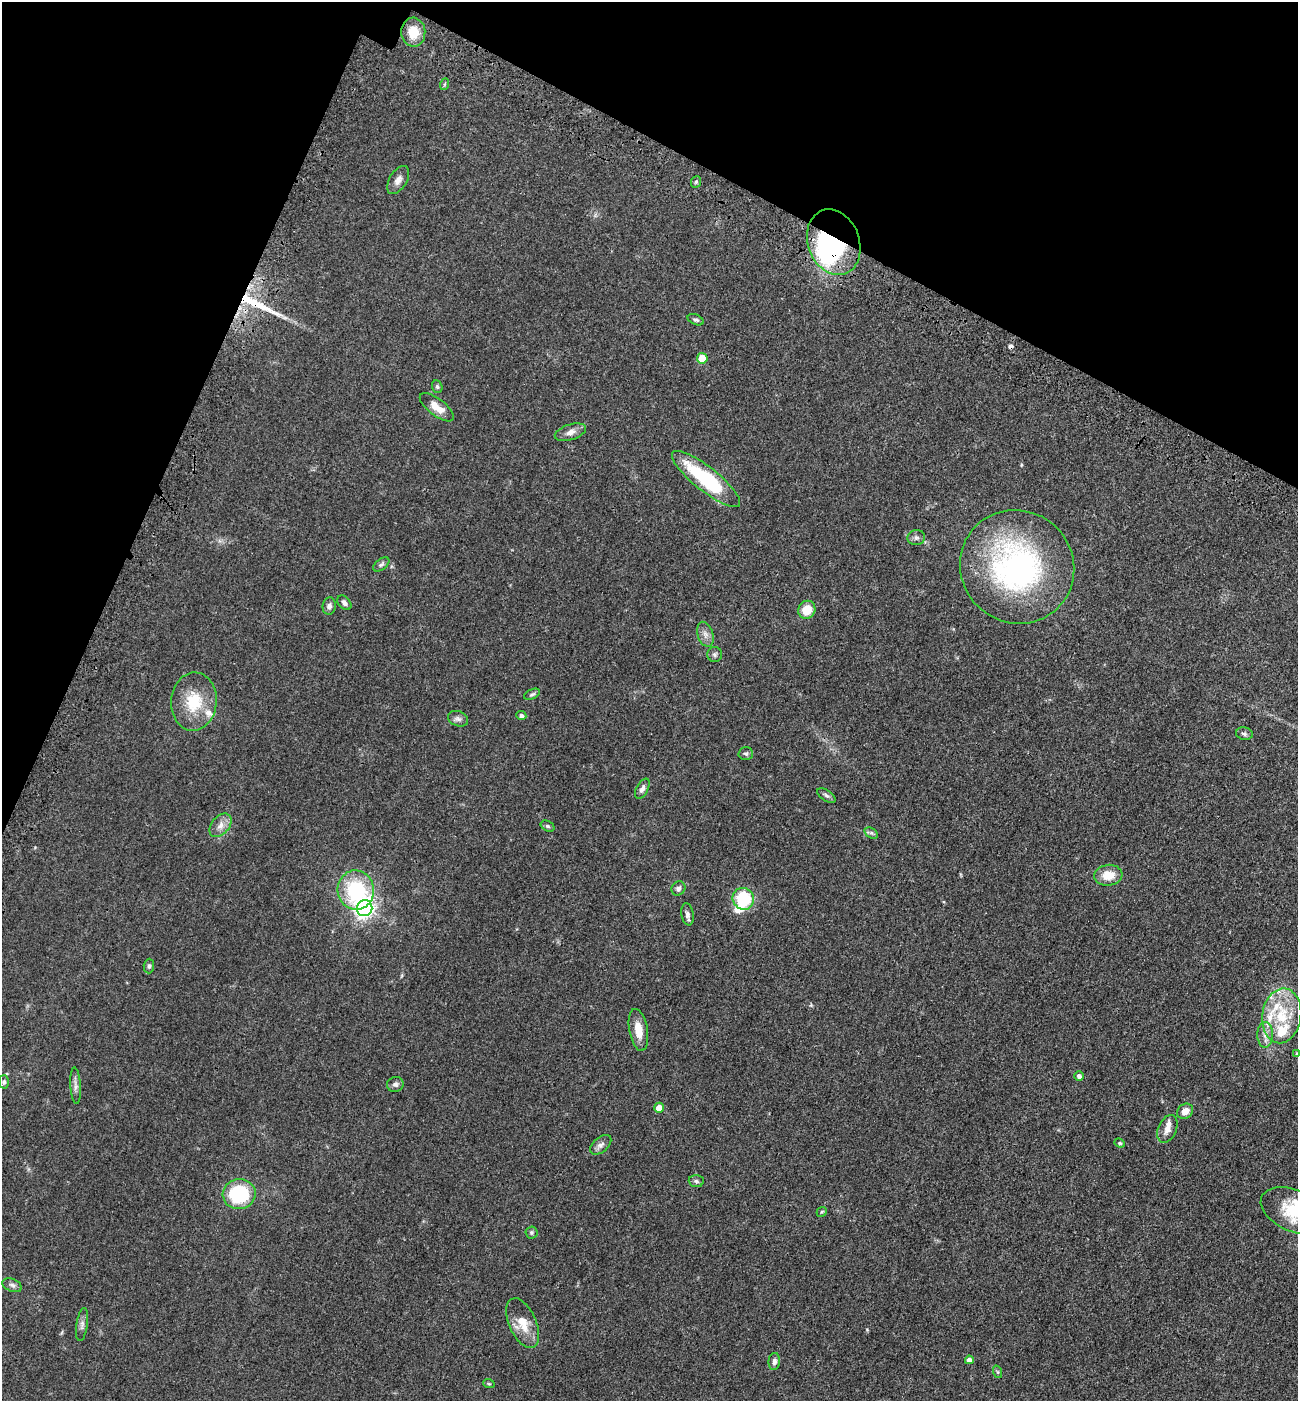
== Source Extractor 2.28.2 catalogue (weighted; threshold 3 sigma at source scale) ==
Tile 2 of 4 x 4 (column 2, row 1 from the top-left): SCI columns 1526-2821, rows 4281-5679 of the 5774 x 5764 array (HDU 1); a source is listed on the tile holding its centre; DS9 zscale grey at full resolution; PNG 1300 x 1403 px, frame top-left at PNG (2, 2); each listed source drawn as its Kron ellipse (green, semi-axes under 4 px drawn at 4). Shown black and unused: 21% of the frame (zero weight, under 3 of 4 exposures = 6% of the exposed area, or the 3 px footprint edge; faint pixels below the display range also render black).
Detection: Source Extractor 2.28.2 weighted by HDU 2 'WHT'; one run over the whole footprint, this tile lists its part. Background 0.0449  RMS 0.0053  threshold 0.0239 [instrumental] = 3 sigma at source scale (4.5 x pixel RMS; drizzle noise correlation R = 1.50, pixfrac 1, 0.05/0.05 arcsec/px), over >= 5 px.
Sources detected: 73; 2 inside a brighter object's white glare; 1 cosmic-ray / hot-pixel residue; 1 long thin detection or spike segment (spike, bleed or trail) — neither listed nor drawn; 7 inside a brighter listed object's ellipse — not listed separately; the other 62 listed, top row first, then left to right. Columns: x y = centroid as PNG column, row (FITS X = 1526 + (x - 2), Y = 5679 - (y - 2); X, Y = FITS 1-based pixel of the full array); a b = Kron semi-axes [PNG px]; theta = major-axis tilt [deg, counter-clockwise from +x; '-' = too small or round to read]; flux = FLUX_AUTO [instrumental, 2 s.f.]
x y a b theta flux
413 32 14 12 -87 9.6
445 84 6 4 70 0.62
398 180 15 8 58 3.1
696 182 6 4 68 0.96
834 242 33 25 -70 73
696 320 8 5 -24 1.1
702 358 5 5 - 11
437 387 6 5 - 0.97
437 407 20 8 -37 6.4
570 432 16 7 17 3.6
706 479 42 12 -38 42
916 538 8 7 - 1.6
381 564 9 5 37 1.3
1017 567 58 56 -41 130
344 603 8 5 -48 1.8
329 606 8 6 82 1.9
807 610 9 8 - 8.7
705 634 13 7 -72 2.8
715 655 7 7 - 1.3
532 694 8 4 25 1
194 702 29 22 84 19
521 716 5 4 - 1.5
458 719 10 7 -19 1.9
1244 734 8 6 -13 1.3
746 754 7 6 - 1.1
642 789 11 6 61 2.2
826 795 10 5 -34 1.4
220 825 13 9 50 3.8
548 826 7 5 -27 0.91
871 833 7 4 -34 1.2
1108 875 14 10 6 8.1
678 888 7 6 - 1.9
356 890 19 18 - 36
743 899 11 10 - 24
365 908 8 7 - 250
687 914 11 6 -80 2
149 966 7 5 89 1
1282 1016 27 19 82 21
638 1030 21 9 -80 7.6
1265 1035 13 8 -89 3.5
1296 1053 4 3 - 0.56
1079 1076 5 4 - 2
4 1082 6 5 - 1.1
395 1084 8 7 - 1.5
75 1086 18 5 -86 2.3
659 1108 5 5 - 5.6
1185 1111 8 7 - 4.4
1167 1129 14 9 66 3.7
1120 1143 5 4 - 0.71
601 1145 12 7 40 2.3
696 1181 7 6 - 1.2
239 1194 16 15 - 38
1293 1211 35 20 -24 21
822 1212 5 4 - 0.74
531 1233 6 6 - 0.95
12 1285 10 6 -23 1.6
523 1323 26 13 -66 10
82 1325 16 5 82 2.1
969 1360 4 4 - 2.5
774 1361 8 6 83 1.8
998 1372 6 4 -71 0.64
489 1384 6 3 -19 0.52
Overlapping masked pixels (flux is a lower limit): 1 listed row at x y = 834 242
Isophote crosses this tile's border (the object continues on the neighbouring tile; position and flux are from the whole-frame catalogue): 1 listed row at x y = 1293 1211